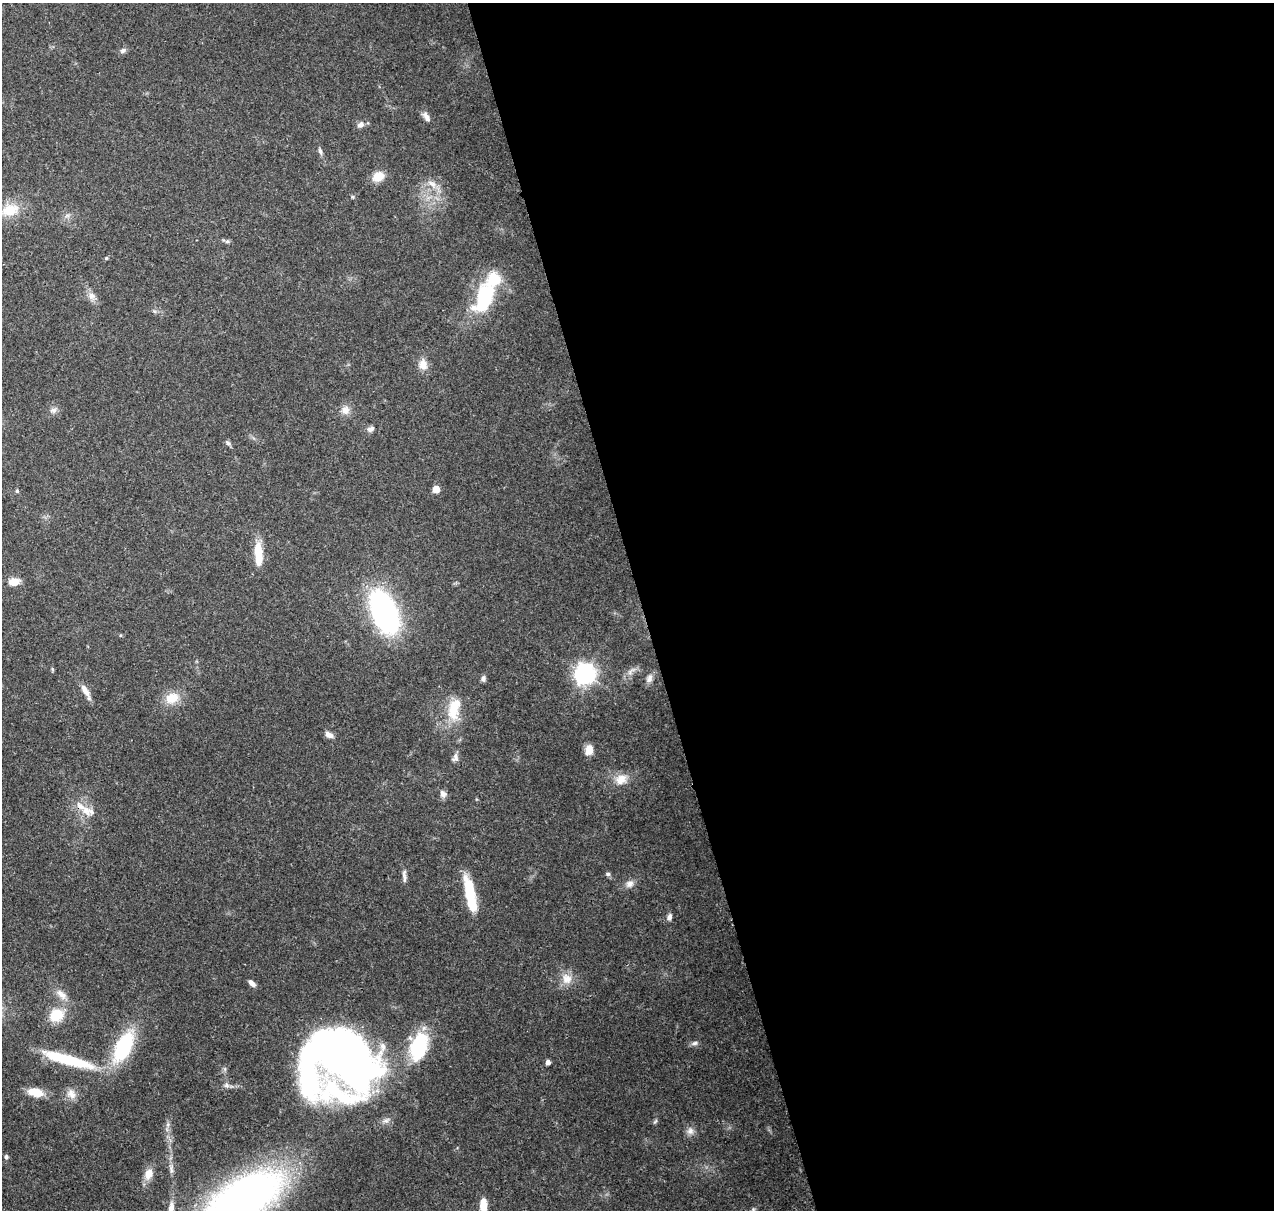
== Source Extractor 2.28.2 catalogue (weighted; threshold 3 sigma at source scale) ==
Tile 8 of 4 x 4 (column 4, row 2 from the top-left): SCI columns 3935-5206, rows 2545-3752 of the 5323 x 5039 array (HDU 1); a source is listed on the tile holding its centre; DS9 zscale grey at full resolution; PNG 1276 x 1212 px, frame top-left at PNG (2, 3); no overlay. Shown black and unused: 50% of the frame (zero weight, under 3 of 4 exposures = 8% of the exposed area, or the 3 px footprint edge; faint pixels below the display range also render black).
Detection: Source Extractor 2.28.2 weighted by HDU 2 'WHT'; one run over the whole footprint, this tile lists its part. Background 0.0758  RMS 0.0035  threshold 0.0156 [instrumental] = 3 sigma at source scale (4.5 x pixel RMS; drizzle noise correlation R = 1.50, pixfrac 1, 0.0396/0.0396 arcsec/px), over >= 5 px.
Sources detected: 71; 2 inside a brighter object's white glare — not listed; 3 inside a brighter listed object's ellipse — not listed separately; the other 66 listed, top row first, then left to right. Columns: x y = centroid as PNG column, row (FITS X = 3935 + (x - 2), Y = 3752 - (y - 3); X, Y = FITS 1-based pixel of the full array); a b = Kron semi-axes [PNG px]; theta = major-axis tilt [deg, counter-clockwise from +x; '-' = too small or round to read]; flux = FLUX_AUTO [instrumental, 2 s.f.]
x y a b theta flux
123 50 9 6 33 1.1
426 117 14 7 -56 2
361 124 9 7 43 1.7
320 151 10 5 -74 0.95
378 176 15 11 28 4.6
432 184 14 7 -35 2.7
353 197 5 4 - 0.46
10 210 24 16 19 9
67 216 7 4 19 0.81
227 241 7 5 20 0.68
106 258 5 4 - 0.45
91 296 11 10 - 2.2
485 298 35 17 65 30
423 364 14 11 -86 3.4
53 410 10 7 13 1.4
345 410 12 11 - 2.7
371 429 10 7 25 1.3
228 443 9 5 -39 0.86
436 489 5 5 - 5.7
17 491 5 4 - 0.58
258 552 21 10 -87 8.2
13 582 13 8 10 4
384 612 27 15 -68 120
120 635 4 4 - 0.38
52 669 6 4 -72 0.4
631 671 16 7 51 2.1
585 674 8 7 - 220
649 678 12 8 62 1.9
483 679 7 6 - 1.1
86 691 20 6 -60 3
172 698 20 15 20 6.3
454 709 33 16 79 11
329 735 11 6 -28 1.9
589 750 10 8 79 3.7
455 758 11 8 76 1.6
621 779 17 13 29 4.4
443 794 10 8 -69 1.7
86 811 18 12 -45 5.2
608 874 7 5 -9 0.72
404 876 20 5 -87 1.6
630 884 11 10 - 2.2
469 894 36 11 -80 14
669 917 8 5 80 1.4
567 979 15 14 - 4.6
252 983 10 5 -42 1.6
61 994 17 9 -42 3.1
56 1015 17 14 28 8.3
695 1043 10 5 14 1.1
123 1047 36 16 64 30
418 1047 32 19 76 24
348 1059 60 40 -46 230
68 1060 64 11 -16 22
548 1062 4 4 - 1.7
227 1085 8 7 - 1.1
35 1092 18 9 -13 5.8
71 1094 14 11 -62 3.1
655 1121 8 5 61 0.59
168 1124 8 5 79 1
690 1131 11 10 - 2.1
6 1157 5 5 - 0.8
171 1169 15 5 -86 1.7
149 1174 13 9 70 4.3
244 1198 78 35 31 200
483 1205 14 7 89 6.1
171 1207 17 8 81 2.9
753 1209 5 5 - 0.47
Overlapping masked pixels (flux is a lower limit): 1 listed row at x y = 86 811
Isophote crosses this tile's border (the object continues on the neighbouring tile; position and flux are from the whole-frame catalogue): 3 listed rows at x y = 244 1198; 483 1205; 171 1207